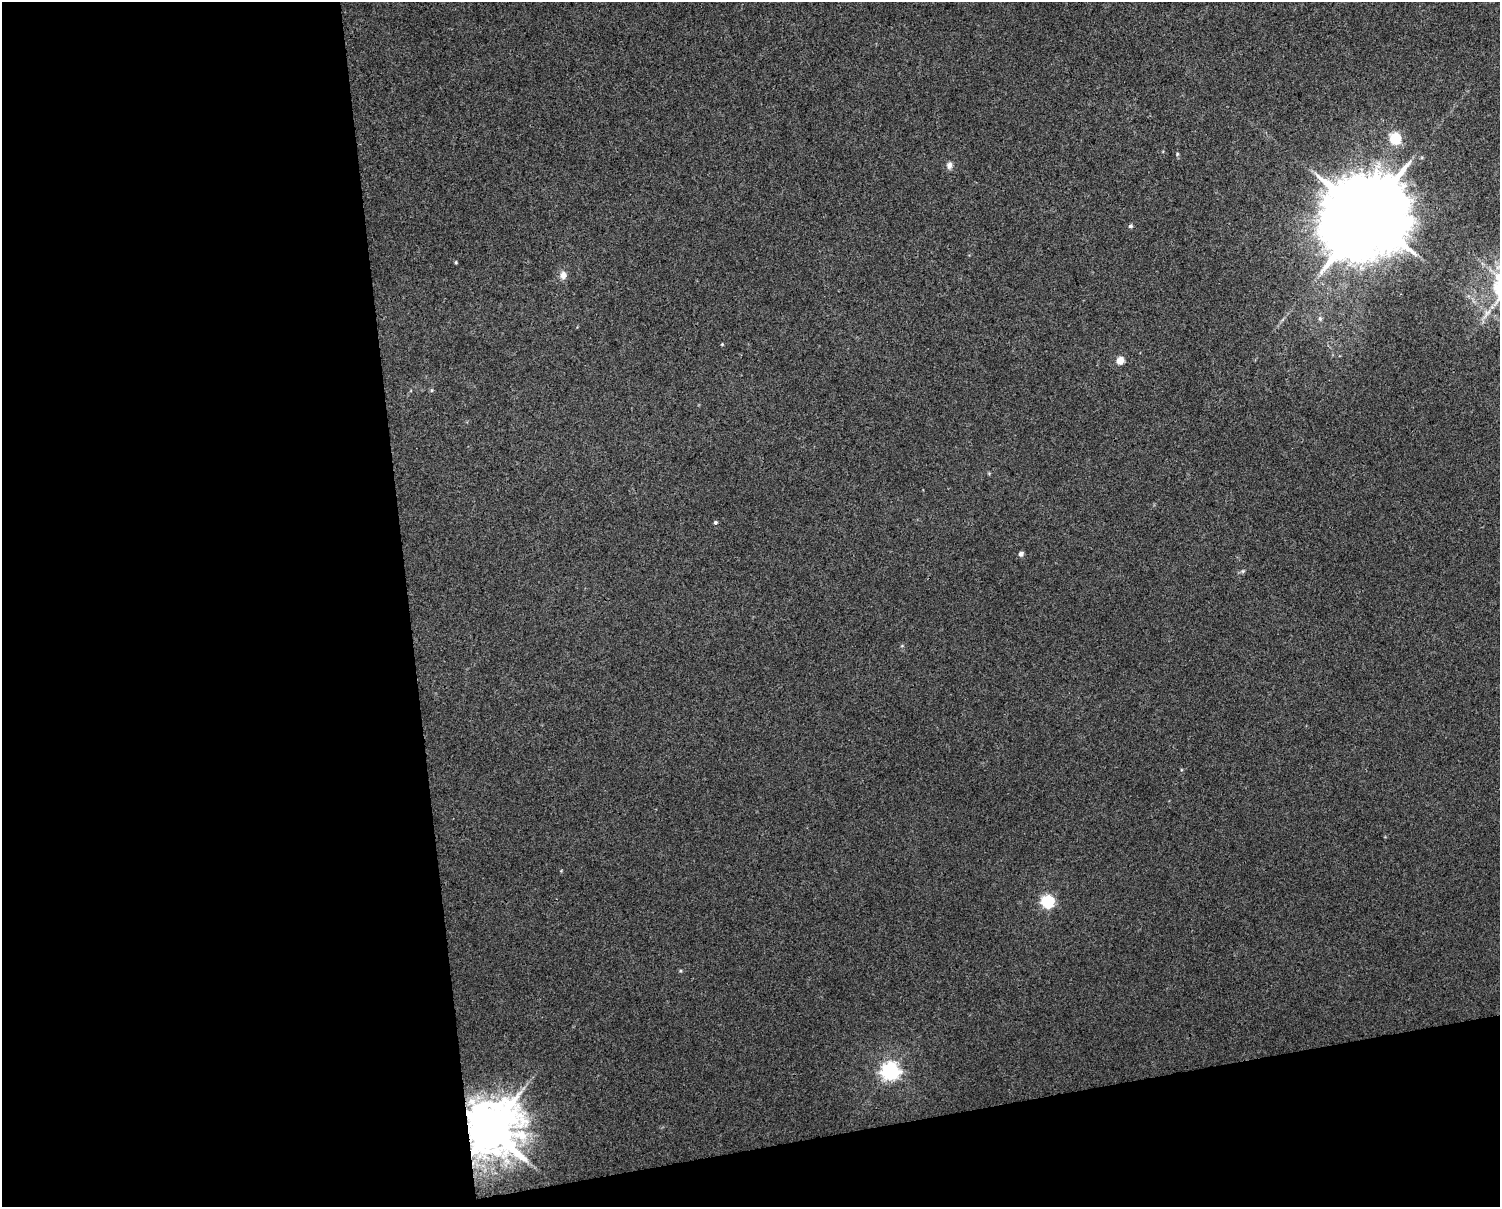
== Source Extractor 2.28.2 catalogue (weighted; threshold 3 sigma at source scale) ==
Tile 10 of 3 x 4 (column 1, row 4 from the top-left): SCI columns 26-1523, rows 1-1205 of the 4589 x 4819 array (HDU 1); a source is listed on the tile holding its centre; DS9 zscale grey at full resolution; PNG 1502 x 1209 px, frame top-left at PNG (2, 2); no overlay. Shown black and unused: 33% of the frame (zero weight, under 3 of 4 exposures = <1% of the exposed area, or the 3 px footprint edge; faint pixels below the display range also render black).
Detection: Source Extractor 2.28.2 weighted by HDU 2 'WHT'; one run over the whole footprint, this tile lists its part. Background 0.00531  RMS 0.0044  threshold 0.0198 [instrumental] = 3 sigma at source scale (4.5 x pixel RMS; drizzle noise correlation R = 1.50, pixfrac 1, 0.0396/0.0396 arcsec/px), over >= 5 px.
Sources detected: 18; all 18 listed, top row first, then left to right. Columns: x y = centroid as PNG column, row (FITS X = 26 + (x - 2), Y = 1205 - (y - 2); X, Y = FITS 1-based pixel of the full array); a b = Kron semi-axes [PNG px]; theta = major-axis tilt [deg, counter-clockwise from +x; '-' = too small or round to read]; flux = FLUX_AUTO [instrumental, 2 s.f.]
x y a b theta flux
1395 138 6 6 - 43
1177 154 5 5 - 0.57
949 165 9 6 84 2
1366 215 23 21 56 7500
1130 226 5 5 - 0.92
456 262 4 4 - 0.5
563 275 10 8 89 3.1
1320 319 8 6 -76 1.1
722 344 4 4 - 0.42
1120 360 5 5 - 9.6
432 390 6 4 89 0.56
715 522 4 4 - 0.78
1021 554 4 4 - 2
1243 571 6 5 - 0.76
1048 901 6 6 - 68
680 971 5 3 - 0.48
890 1071 7 7 - 200
489 1131 15 13 42 2900
Overlapping masked pixels (flux is a lower limit): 1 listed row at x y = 489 1131